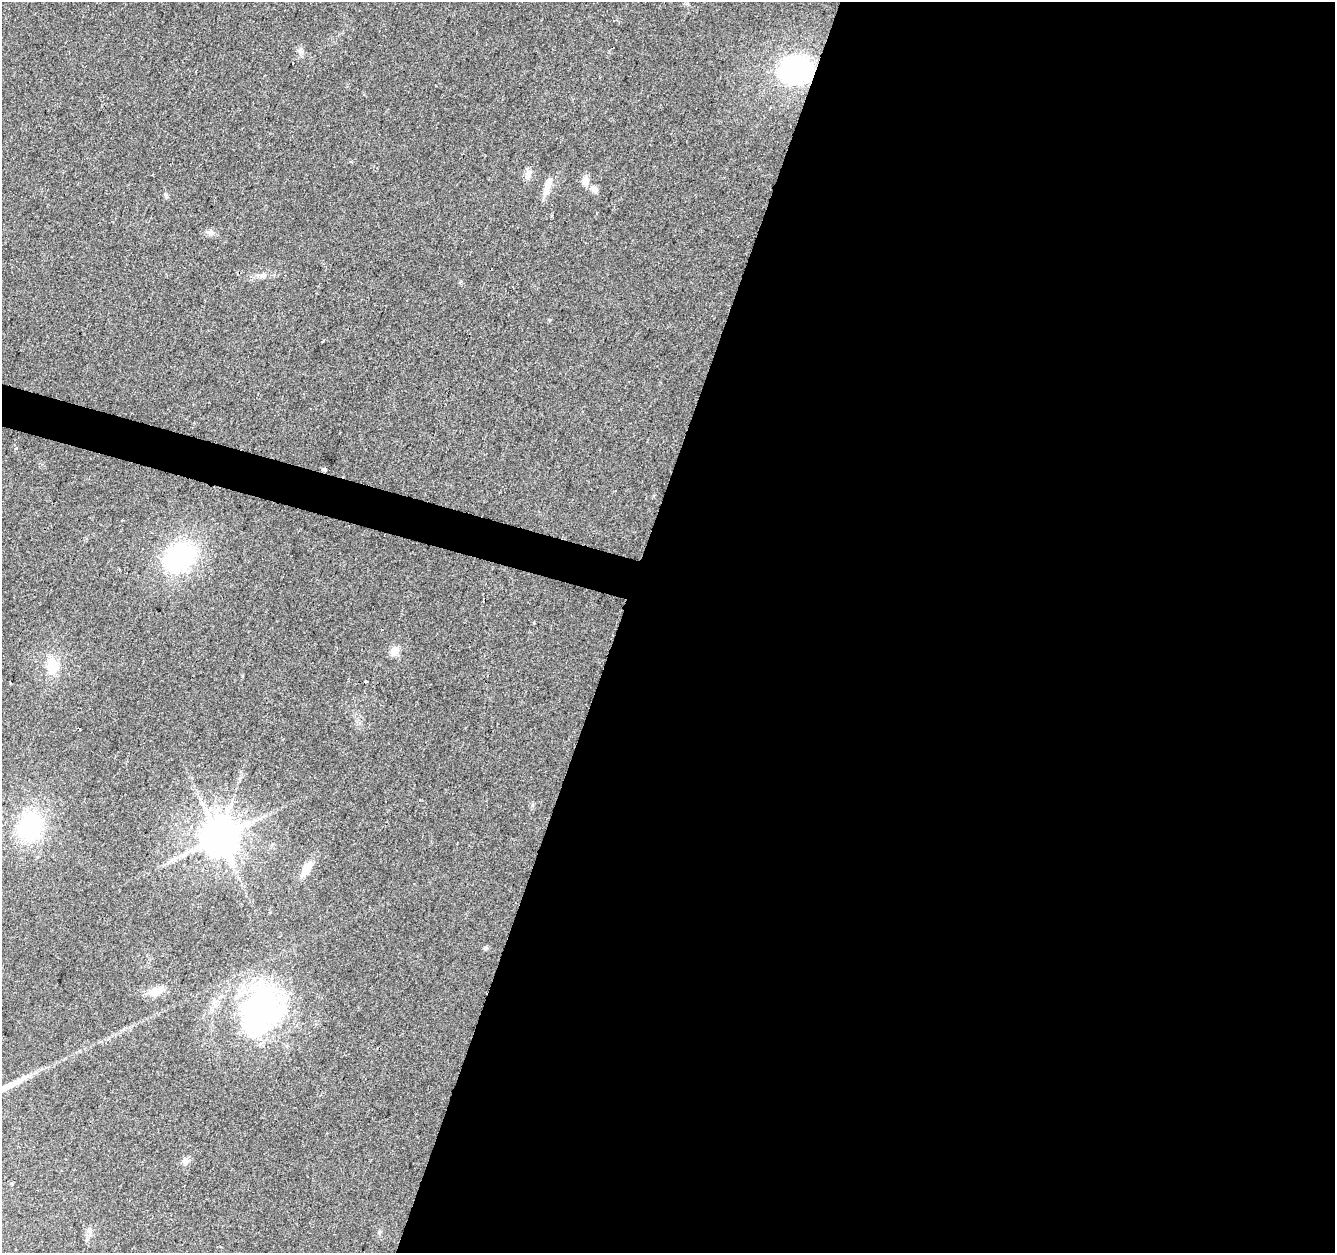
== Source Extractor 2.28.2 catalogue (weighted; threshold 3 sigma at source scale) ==
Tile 12 of 4 x 4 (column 4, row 3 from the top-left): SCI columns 4006-5338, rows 1532-2782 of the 5338 x 5499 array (HDU 1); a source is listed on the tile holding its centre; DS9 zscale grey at full resolution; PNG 1337 x 1255 px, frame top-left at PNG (2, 2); no overlay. Shown black and unused: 55% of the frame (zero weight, under 2 of 3 exposures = <1% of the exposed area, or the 3 px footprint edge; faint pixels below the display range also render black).
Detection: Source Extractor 2.28.2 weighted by HDU 2 'WHT'; one run over the whole footprint, this tile lists its part. Background 0.0384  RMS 0.0071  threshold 0.0319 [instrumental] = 3 sigma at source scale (4.5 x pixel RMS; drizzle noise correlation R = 1.50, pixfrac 1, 0.0396/0.0396 arcsec/px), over >= 5 px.
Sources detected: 25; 3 inside a brighter object's white glare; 1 cosmic-ray / hot-pixel residue — not listed; the other 21 listed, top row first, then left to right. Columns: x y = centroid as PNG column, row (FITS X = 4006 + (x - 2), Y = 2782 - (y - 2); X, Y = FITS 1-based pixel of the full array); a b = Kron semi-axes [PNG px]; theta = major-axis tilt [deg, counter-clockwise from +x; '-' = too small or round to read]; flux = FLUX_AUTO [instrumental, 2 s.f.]
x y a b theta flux
300 51 7 6 - 2.1
796 70 31 25 4 100
585 181 10 8 -89 5.4
548 184 23 7 74 8.2
595 189 11 7 -7 3.1
210 233 8 8 - 3.1
263 275 10 6 11 2.7
549 320 6 3 72 0.7
16 448 4 4 - 1.5
323 469 6 5 - 1.1
180 558 43 32 41 75
395 651 5 5 - 26
52 666 18 12 88 16
366 681 3 2 - 1.4
30 826 31 24 63 68
219 838 11 10 - 2300
306 869 19 8 60 10
486 948 7 5 0 1.4
156 991 19 10 23 9.4
251 1008 79 28 56 100
185 1161 11 8 90 3.2
Overlapping masked pixels (flux is a lower limit): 1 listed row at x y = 796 70
Unlisted compact peaks at least as high as the median listed source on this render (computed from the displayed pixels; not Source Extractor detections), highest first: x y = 165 194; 532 805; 242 676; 379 1232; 552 216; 534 623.